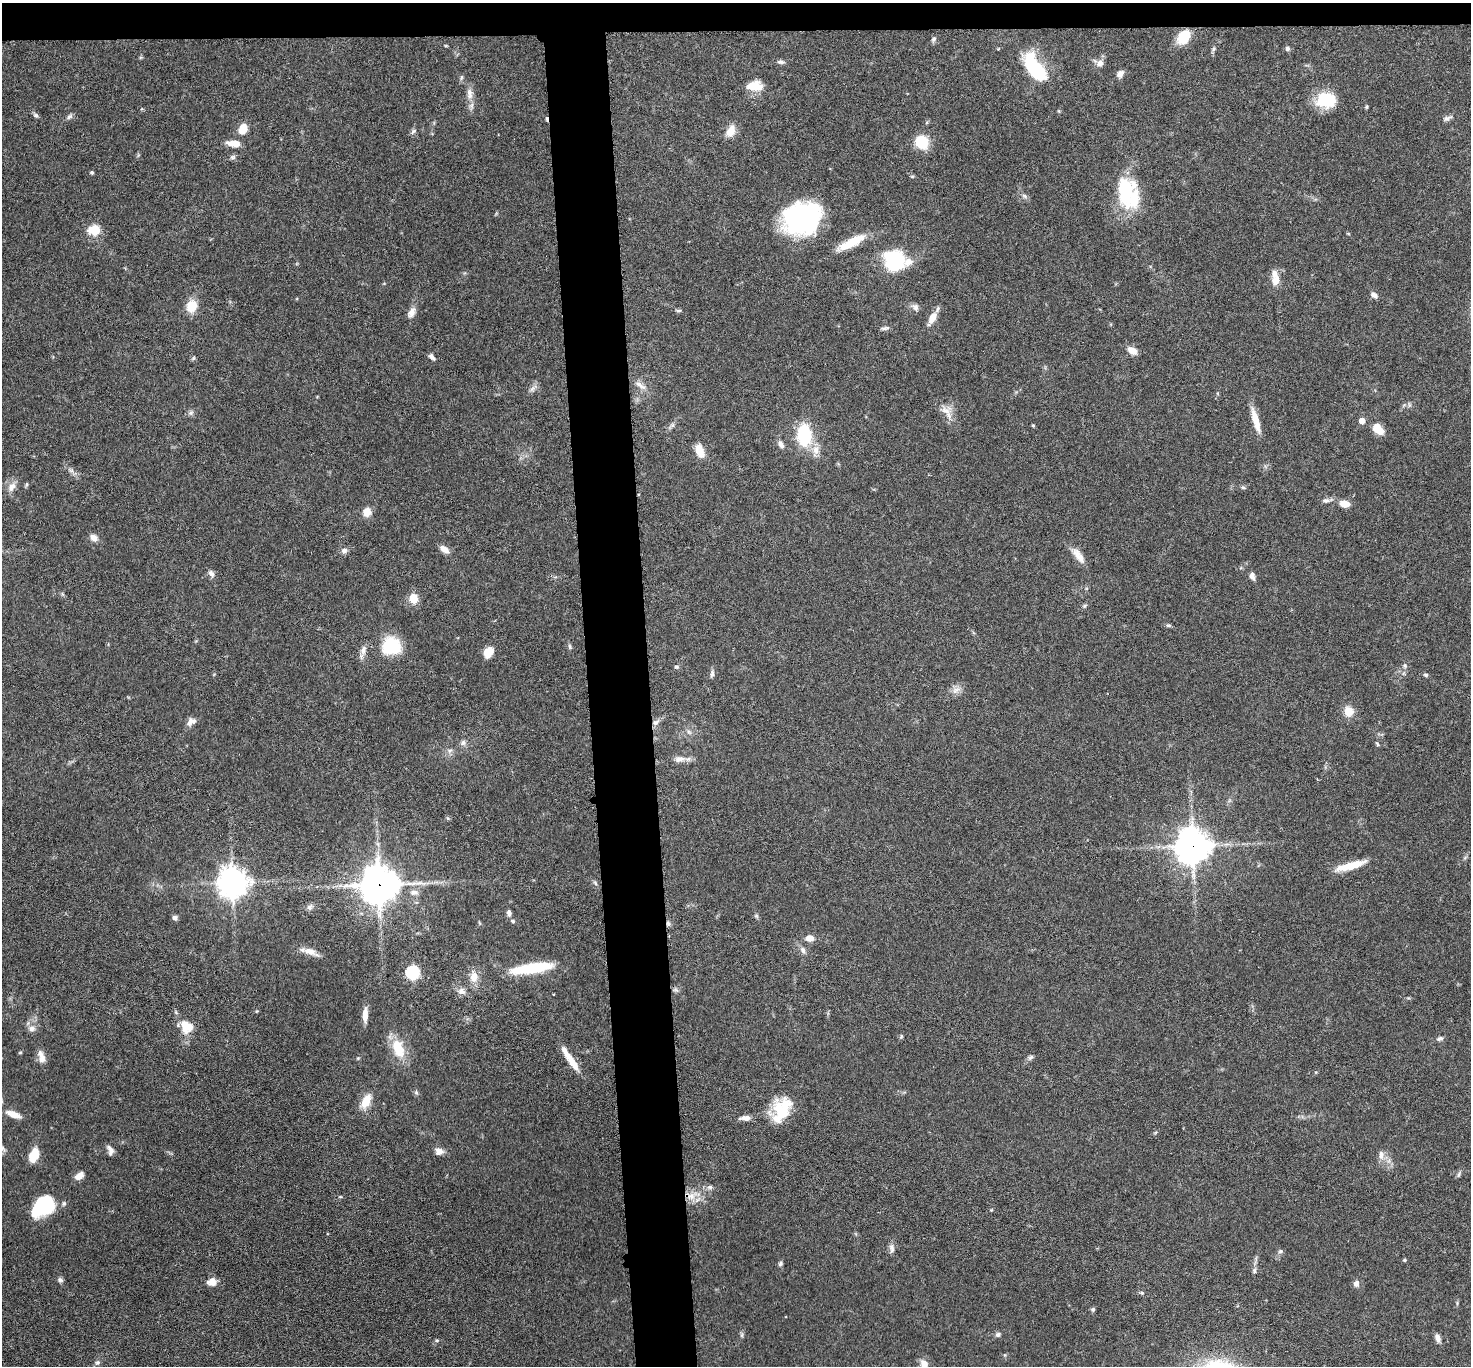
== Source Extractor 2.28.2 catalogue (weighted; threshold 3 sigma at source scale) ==
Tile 2 of 3 x 3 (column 2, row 1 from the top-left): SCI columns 1473-2941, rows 2893-4256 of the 4413 x 4384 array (HDU 1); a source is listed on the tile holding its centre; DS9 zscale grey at full resolution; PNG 1473 x 1368 px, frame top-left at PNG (2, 3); no overlay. Shown black and unused: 6% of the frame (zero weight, under 3 of 6 exposures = <1% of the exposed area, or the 3 px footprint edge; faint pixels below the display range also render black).
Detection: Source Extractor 2.28.2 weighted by HDU 2 'WHT'; one run over the whole footprint, this tile lists its part. Background 0.0858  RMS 0.003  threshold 0.0122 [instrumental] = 3 sigma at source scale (4.09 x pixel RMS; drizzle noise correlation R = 1.36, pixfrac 0.8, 0.05/0.05 arcsec/px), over >= 5 px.
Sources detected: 159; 3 inside a brighter object's white glare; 1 cosmic-ray / hot-pixel residue — not listed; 4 inside a brighter listed object's ellipse — not listed separately; the other 151 listed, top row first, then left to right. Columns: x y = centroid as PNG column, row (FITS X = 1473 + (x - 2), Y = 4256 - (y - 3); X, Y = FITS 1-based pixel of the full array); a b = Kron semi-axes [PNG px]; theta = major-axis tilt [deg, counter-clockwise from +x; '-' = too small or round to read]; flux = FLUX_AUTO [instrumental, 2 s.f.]
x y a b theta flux
1184 37 15 11 63 7.6
934 39 7 6 - 0.66
446 46 5 3 - 0.25
1213 49 7 4 71 0.51
1287 49 6 6 - 0.67
781 62 11 5 -4 0.8
1100 63 10 8 21 1.5
1036 69 26 11 -54 25
1120 74 8 6 52 1.5
461 78 6 4 72 0.45
755 86 18 11 1 4.9
469 94 16 8 -82 2.2
1327 100 25 16 -33 9.4
36 115 8 5 -37 0.65
69 116 9 6 38 0.75
1447 118 12 5 20 0.93
243 129 11 8 60 3.9
413 131 9 5 39 0.65
731 131 15 9 65 3.5
922 142 14 12 -51 8.5
234 143 13 6 -5 3.5
233 157 8 6 15 0.67
92 172 4 4 - 0.43
1125 190 39 21 84 17
1025 196 9 4 -36 0.7
802 218 36 29 17 50
94 230 15 12 -3 4.7
1348 233 5 3 - 0.25
852 242 35 10 28 7.2
894 260 22 20 -76 19
1276 281 13 10 84 2.7
1374 295 8 6 -32 1.1
191 306 17 13 71 4.4
915 307 10 8 -65 1.1
678 310 8 3 -4 0.45
411 313 15 8 59 1.9
932 318 16 7 62 3.2
885 328 12 4 12 0.73
1132 351 11 7 -30 2.5
431 357 9 5 -52 0.97
193 358 6 4 46 0.42
640 385 18 7 -35 2
532 389 10 5 54 0.94
946 412 24 9 -53 3
191 413 7 6 - 0.75
1255 420 29 7 -74 4.5
1362 421 5 4 - 2.6
672 425 7 6 - 0.71
1033 425 4 4 - 0.28
1378 429 12 7 -43 5.3
804 435 17 12 -82 18
781 444 10 6 -59 1.2
816 450 16 9 80 2.6
699 451 15 9 -74 3.8
71 471 8 5 -44 0.77
26 484 7 3 81 0.38
12 487 13 8 62 2.1
1243 487 6 5 - 0.47
1326 501 11 6 10 0.94
1344 504 9 6 -9 3.3
367 512 9 8 - 2.9
94 538 10 8 -50 1.6
444 549 13 7 -36 2
344 550 8 7 - 0.98
1078 556 23 9 -54 2.9
211 573 10 7 -50 1.1
1252 576 7 5 -74 1.3
413 598 9 8 - 4.2
1084 606 6 5 - 0.46
1168 625 7 5 -15 0.51
391 646 23 21 3 11
570 647 7 4 -72 0.49
363 650 14 8 77 1.7
488 652 10 8 59 4.4
1405 666 7 5 71 0.63
676 667 6 6 - 0.51
712 674 10 5 81 0.83
1426 675 6 4 -13 0.48
956 690 12 8 25 1.8
1349 712 11 10 - 3.6
191 722 13 9 30 1.5
656 722 10 5 22 1
463 743 8 7 - 0.94
1377 744 6 4 -46 0.37
450 751 7 5 30 0.8
679 759 17 8 5 2.1
1192 846 12 11 - 480
1351 866 35 7 15 6.5
232 882 10 10 - 340
595 883 7 4 -53 0.47
379 885 14 13 - 520
414 892 12 7 0 1.4
310 907 9 7 53 0.86
509 913 8 5 -74 0.96
756 916 6 5 - 0.46
175 918 6 5 - 0.94
513 921 5 5 - 0.49
668 923 6 5 - 0.69
809 938 9 7 2 2.3
803 950 9 6 -65 1.1
310 951 20 8 -22 2.5
532 968 47 10 9 15
412 972 6 6 - 43
474 976 15 10 -86 3.1
676 990 7 5 -43 0.57
462 991 10 8 -25 1.5
365 1015 17 6 89 2.4
189 1027 17 10 37 3.9
31 1029 9 8 - 1.4
901 1036 6 5 - 0.4
1440 1039 8 5 19 0.76
398 1048 27 15 -69 7.1
20 1052 6 3 2 0.27
41 1057 17 8 -75 2.3
1030 1057 8 6 44 0.72
358 1058 5 4 - 0.28
572 1061 27 7 -55 4.9
416 1092 6 6 - 0.49
366 1101 15 8 61 5.1
782 1109 24 20 53 11
13 1114 17 7 -21 3.3
745 1118 12 5 2 1.7
3 1148 13 5 -53 0.91
110 1150 11 6 -72 1.3
439 1151 9 7 -16 1.9
33 1155 15 8 69 5.1
1381 1155 14 6 89 1.5
1459 1174 7 4 72 0.51
79 1176 11 7 37 2.1
710 1187 9 6 10 0.91
692 1196 15 10 45 3.6
340 1197 5 3 - 0.26
42 1207 23 15 44 17
991 1210 4 3 - 0.25
892 1248 13 7 -84 1.2
1280 1251 7 5 22 0.54
1405 1260 4 4 - 0.35
780 1264 6 5 - 0.58
1254 1271 7 5 79 0.64
60 1280 7 6 - 0.71
212 1282 9 8 - 2.8
1356 1284 8 6 -80 1.2
1142 1293 5 5 - 0.41
1457 1303 4 4 - 0.3
1093 1309 6 5 - 0.5
742 1335 7 4 90 0.49
998 1335 7 6 - 0.72
1438 1338 10 6 -70 1.3
437 1340 5 4 - 0.38
97 1362 7 6 - 0.64
924 1364 9 7 -53 2.1
Overlapping masked pixels (flux is a lower limit): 3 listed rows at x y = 1192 846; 379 885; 668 923
Isophote crosses this tile's border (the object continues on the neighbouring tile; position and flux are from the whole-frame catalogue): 2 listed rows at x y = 3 1148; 924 1364